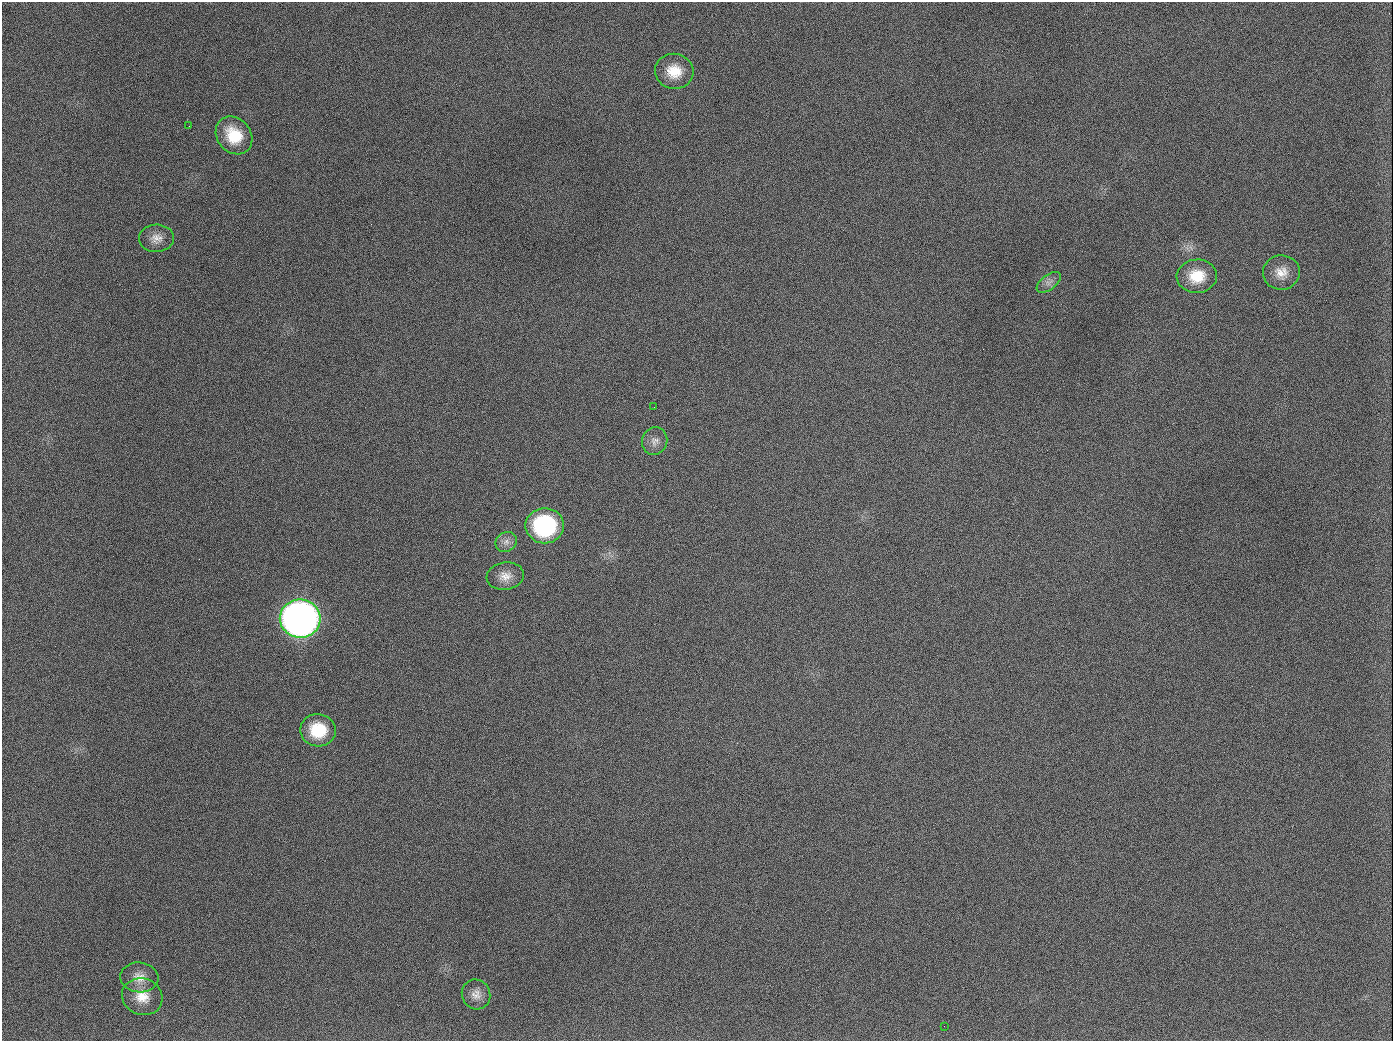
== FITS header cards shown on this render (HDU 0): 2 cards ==
NAXIS1  =                 1391
NAXIS2  =                 1039

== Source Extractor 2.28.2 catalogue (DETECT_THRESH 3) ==
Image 1391 x 1039 px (HDU 0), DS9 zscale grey, 1 PNG px = 1 image px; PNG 1395 x 1043 px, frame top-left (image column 1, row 1039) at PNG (2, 2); each listed source drawn as its Kron ellipse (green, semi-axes under 4 px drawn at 4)
Background 1670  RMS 74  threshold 221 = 3 sigma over >= 5 px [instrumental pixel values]
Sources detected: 18; all 18 listed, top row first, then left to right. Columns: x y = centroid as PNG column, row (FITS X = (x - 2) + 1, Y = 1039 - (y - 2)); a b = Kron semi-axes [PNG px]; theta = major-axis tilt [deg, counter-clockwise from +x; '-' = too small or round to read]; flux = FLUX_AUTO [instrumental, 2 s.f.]
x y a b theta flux
674 71 19 17 -11 1.2e+05
189 126 2 2 - 6.4e+03
234 135 20 16 -50 1.6e+05
156 238 17 13 2 5.0e+04
1281 272 18 17 - 7.4e+04
1197 276 20 16 3 1.3e+05
1049 282 14 7 38 2.8e+04
654 407 2 2 - 4.0e+03
655 441 14 12 65 3.8e+04
545 526 19 17 -1 5.6e+05
506 542 11 9 30 3.1e+04
505 576 19 13 9 6.2e+04
300 619 20 19 - 3.9e+06
318 730 18 16 -10 1.8e+05
139 977 19 15 -7 7.0e+04
476 994 15 14 - 4.9e+04
142 997 20 18 -20 1.0e+05
944 1026 2 2 - 5.0e+03